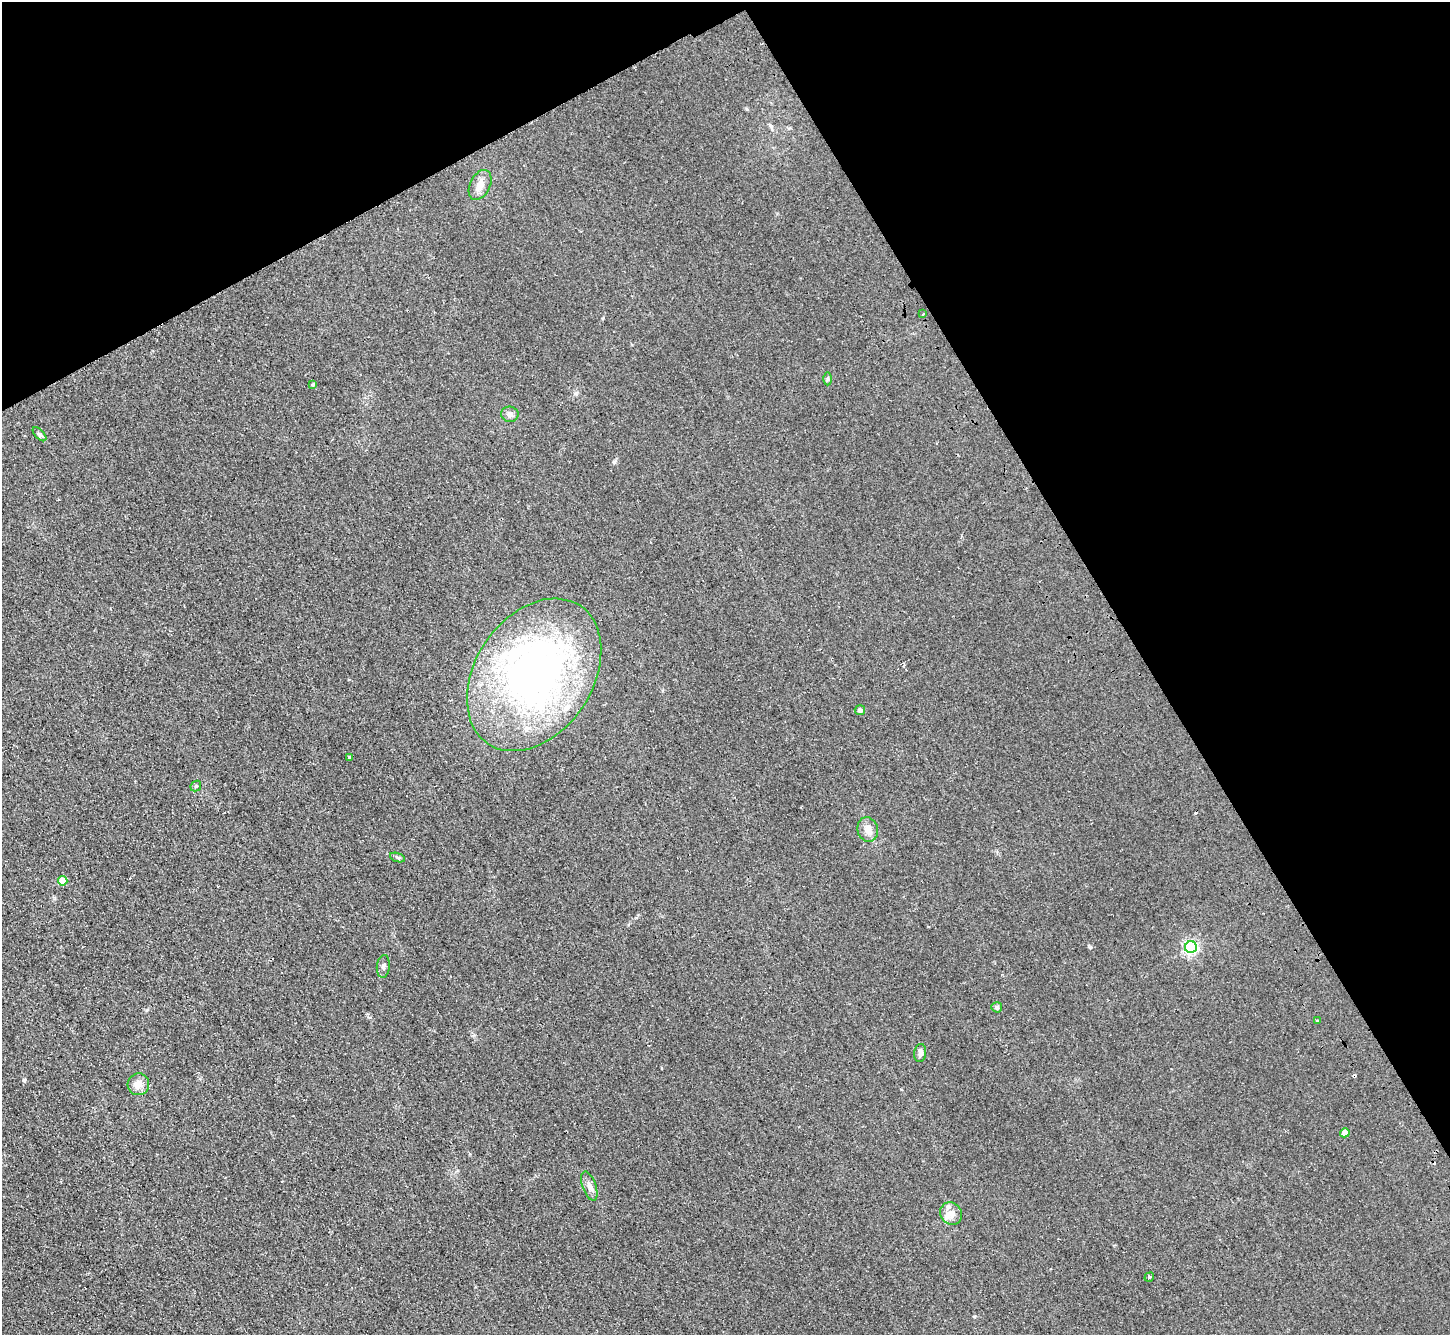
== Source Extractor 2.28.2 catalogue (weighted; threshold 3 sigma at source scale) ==
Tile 3 of 4 x 4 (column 3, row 1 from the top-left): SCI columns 2949-4396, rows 4325-5657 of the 5895 x 5848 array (HDU 1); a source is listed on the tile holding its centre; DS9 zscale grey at full resolution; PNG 1452 x 1337 px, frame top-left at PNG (2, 2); each listed source drawn as its Kron ellipse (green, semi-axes under 4 px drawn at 4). Shown black and unused: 29% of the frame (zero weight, under 2 of 3 exposures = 3% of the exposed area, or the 3 px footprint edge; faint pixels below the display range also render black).
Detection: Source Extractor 2.28.2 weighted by HDU 2 'WHT'; one run over the whole footprint, this tile lists its part. Background 0.0411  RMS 0.011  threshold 0.0502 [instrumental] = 3 sigma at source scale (4.5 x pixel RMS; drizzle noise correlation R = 1.50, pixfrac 1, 0.05/0.05 arcsec/px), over >= 5 px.
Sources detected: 30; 4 cosmic-ray / hot-pixel residue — neither listed nor drawn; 3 inside a brighter listed object's ellipse — not listed separately; the other 23 listed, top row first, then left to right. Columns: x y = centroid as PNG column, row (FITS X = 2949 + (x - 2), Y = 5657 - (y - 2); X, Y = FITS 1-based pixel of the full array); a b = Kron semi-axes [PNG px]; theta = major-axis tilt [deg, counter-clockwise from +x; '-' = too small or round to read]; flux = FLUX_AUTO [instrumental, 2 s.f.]
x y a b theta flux
480 185 16 10 64 9.6
923 314 2 2 - 0.78
828 379 6 4 89 1.9
313 384 3 3 - 5
510 414 8 7 - 4.9
39 434 9 4 -47 2.4
534 675 83 58 56 550
860 710 5 5 - 3.1
349 757 3 3 - 3.1
196 786 6 4 46 1.5
868 829 12 10 -74 9
397 857 8 3 -19 1.7
63 881 5 4 - 15
1191 947 6 6 - 250
383 966 11 6 84 3.6
997 1007 5 5 - 2.5
1317 1021 3 3 - 3.7
920 1053 9 6 83 3.6
138 1084 11 10 - 9.9
1345 1133 5 4 - 11
589 1186 15 6 -70 5.9
951 1213 12 10 -48 8.3
1149 1277 5 3 - 4.9
Unlisted compact peaks at least as high as the median listed source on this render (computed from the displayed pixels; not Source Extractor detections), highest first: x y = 24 1080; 1090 947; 614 462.